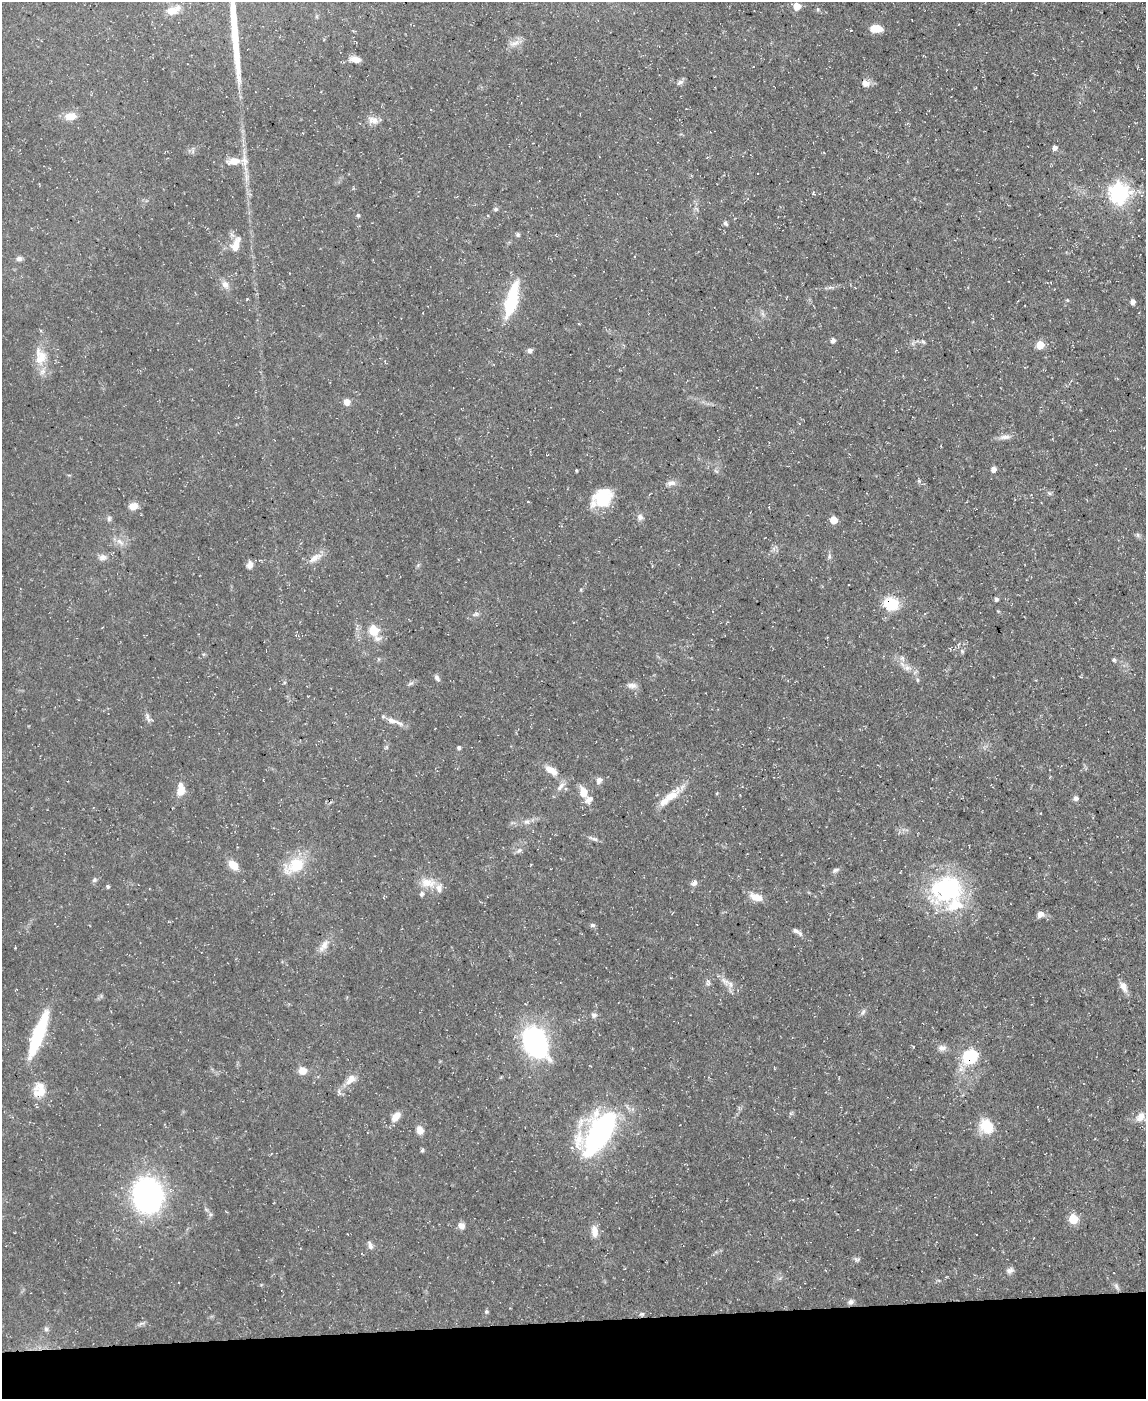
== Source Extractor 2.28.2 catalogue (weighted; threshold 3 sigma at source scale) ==
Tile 10 of 4 x 3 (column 2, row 3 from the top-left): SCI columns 1145-2288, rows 127-1523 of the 4575 x 4549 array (HDU 1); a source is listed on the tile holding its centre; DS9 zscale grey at full resolution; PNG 1148 x 1401 px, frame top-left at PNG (2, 2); no overlay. Shown black and unused: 6% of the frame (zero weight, under 3 of 5 exposures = <1% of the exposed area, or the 3 px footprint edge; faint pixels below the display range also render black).
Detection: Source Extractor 2.28.2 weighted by HDU 2 'WHT'; one run over the whole footprint, this tile lists its part. Background 0.0654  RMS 0.0044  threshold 0.0196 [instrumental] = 3 sigma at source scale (4.5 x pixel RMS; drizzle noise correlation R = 1.50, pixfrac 1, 0.05/0.05 arcsec/px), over >= 5 px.
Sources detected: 132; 1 inside a brighter object's white glare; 2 cosmic-ray / hot-pixel residue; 1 long thin detection or spike segment (spike, bleed or trail) — not listed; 8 inside a brighter listed object's ellipse — not listed separately; the other 120 listed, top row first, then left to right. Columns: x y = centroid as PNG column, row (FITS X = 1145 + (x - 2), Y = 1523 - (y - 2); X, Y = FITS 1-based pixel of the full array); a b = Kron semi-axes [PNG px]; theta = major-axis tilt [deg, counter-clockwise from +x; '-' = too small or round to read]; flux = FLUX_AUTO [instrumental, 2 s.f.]
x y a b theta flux
796 6 6 6 - 6.6
173 10 17 8 21 4.8
876 28 11 6 -1 7.9
851 30 3 2 - 0.29
514 43 16 8 19 3.2
355 59 11 7 -11 3.6
680 82 11 6 33 1.3
865 84 11 8 -20 2.8
70 116 13 8 7 5.6
375 120 13 8 -58 3.1
1055 148 6 5 - 1.7
233 161 21 10 6 6
813 193 4 3 - 0.59
1119 193 8 7 - 230
495 209 6 5 - 0.81
358 215 5 4 - 0.71
725 223 7 5 -55 0.98
518 235 7 5 -77 0.8
236 245 20 9 70 5.4
19 259 8 6 12 1.3
225 284 12 9 -57 2.7
830 287 7 4 18 0.96
1132 302 6 5 - 1.9
511 303 31 13 72 22
833 340 7 5 77 1.4
923 342 7 4 -52 0.79
1040 345 5 5 - 13
530 350 6 6 - 1.7
40 357 25 16 -84 9.4
347 402 8 7 - 2.7
1005 437 17 6 2 2.5
1096 465 4 2 - 0.29
993 469 6 5 - 2.2
576 470 3 3 - 0.54
716 471 8 4 -36 0.74
919 481 6 4 -72 0.64
671 483 12 7 9 2.3
1049 493 6 5 - 0.74
603 497 21 18 37 18
133 506 10 7 15 4.2
640 517 8 8 - 1.8
109 518 8 6 89 1
833 520 5 5 - 8.4
1138 535 7 4 -89 0.8
120 542 15 6 -45 2.7
829 556 8 5 72 0.93
103 557 12 9 13 2.4
315 558 21 8 31 4.1
250 565 10 7 69 2.3
418 565 5 5 - 0.67
996 599 5 4 - 1.1
891 604 12 11 - 18
475 614 10 5 18 1.3
373 630 6 6 - 20
296 635 6 3 -29 0.62
377 639 10 7 0 2.1
1114 660 5 4 - 0.81
907 668 10 6 17 1.8
437 678 9 5 -59 1.3
917 680 6 4 -90 0.59
410 683 9 3 21 0.84
632 686 13 7 -4 2.2
148 718 16 5 -72 1.6
392 721 16 7 -15 3.4
459 747 4 4 - 1.2
551 770 18 8 -32 5.4
599 780 8 6 60 2.1
560 787 13 6 58 2.5
181 790 14 8 87 5.7
583 792 10 7 -76 6.7
717 793 5 3 - 0.38
671 796 25 11 28 7.8
1076 798 6 6 - 1.4
527 822 8 7 - 1.9
594 839 14 4 -16 1.5
519 850 7 5 23 1.2
233 865 11 8 -44 5.9
296 865 21 17 27 15
835 870 10 5 26 1.1
94 880 7 6 - 0.98
428 883 24 12 -16 6.9
694 883 8 5 53 1.8
108 887 4 4 - 0.77
947 889 43 35 18 50
422 894 7 6 - 1.1
756 897 16 8 -19 5.3
1040 914 7 6 - 2.8
592 925 7 5 -2 0.97
797 931 16 5 -31 1.8
324 946 21 8 53 4
725 981 15 7 -39 3.4
708 982 8 6 79 1.2
1123 987 16 9 -61 3.1
863 1012 10 4 58 1
594 1015 7 6 - 1.5
38 1034 48 10 69 33
535 1043 22 14 -56 110
942 1048 11 8 0 2.1
970 1056 16 13 32 22
302 1071 9 8 - 4.6
351 1079 16 9 47 4.3
41 1092 17 12 -40 6.3
396 1116 14 8 49 4.1
1140 1117 15 10 57 3.6
986 1126 20 15 -54 9.6
420 1130 8 6 -68 3.8
599 1133 49 22 60 96
422 1150 5 4 - 0.8
148 1195 26 22 -79 130
1073 1219 5 5 - 21
461 1226 8 7 - 2.5
594 1231 14 8 -85 4.3
370 1246 10 6 -71 1.7
857 1259 10 5 -10 0.98
1010 1270 10 8 25 1.7
1116 1286 9 5 -61 1.2
850 1302 8 6 6 1.3
486 1311 5 5 - 0.8
642 1314 7 5 18 0.88
46 1329 7 5 -59 1
Overlapping masked pixels (flux is a lower limit): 2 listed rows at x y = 891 604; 970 1056